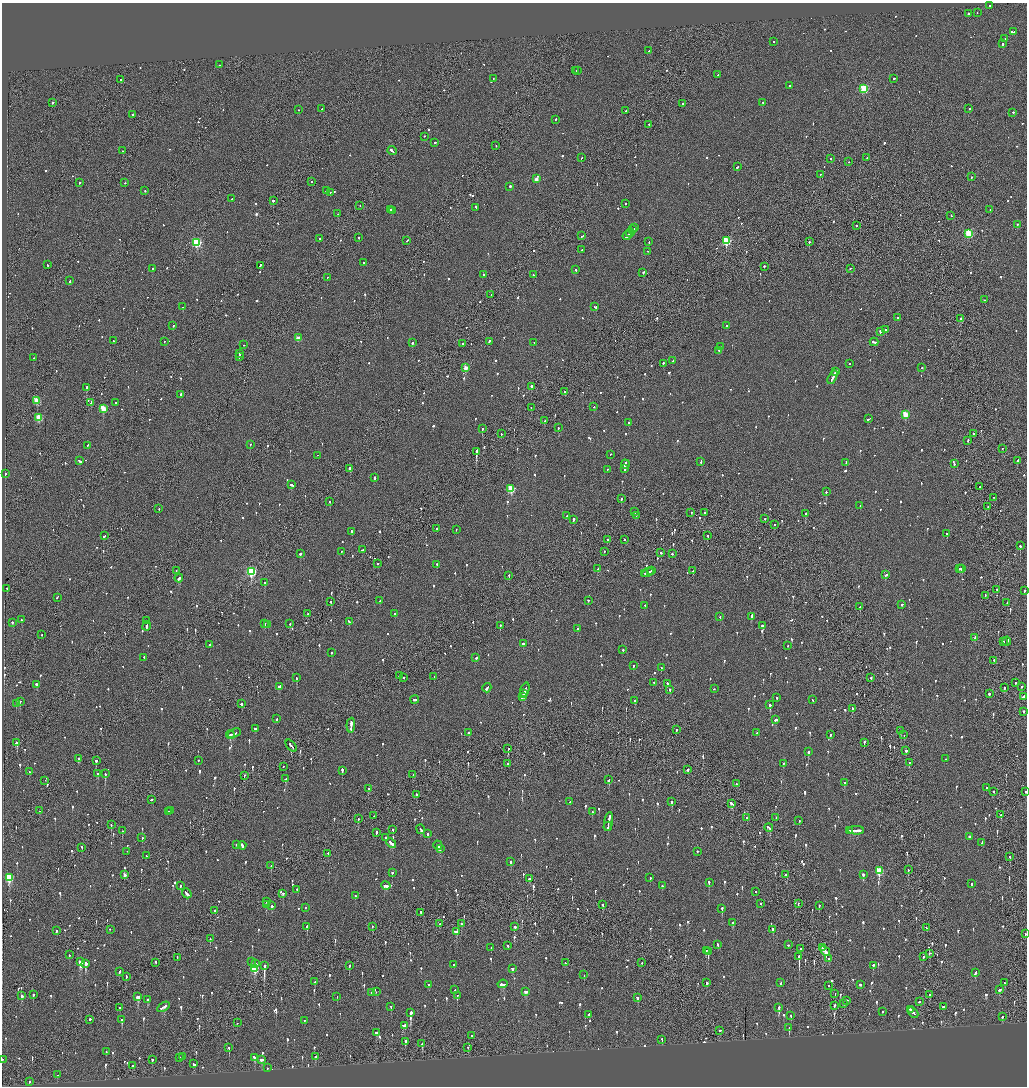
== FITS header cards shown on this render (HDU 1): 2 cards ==
NAXIS1  =                 2050
NAXIS2  =                 2168

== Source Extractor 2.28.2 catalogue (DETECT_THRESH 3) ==
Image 2050 x 2168 px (HDU 1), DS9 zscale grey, zoomed out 1/2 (1 PNG px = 2 x 2 image px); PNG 1029 x 1088 px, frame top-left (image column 2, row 2168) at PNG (2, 3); each listed source drawn as its Kron ellipse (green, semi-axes under 4 px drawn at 4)
Background -0.0825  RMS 0.063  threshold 0.189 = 3 sigma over >= 5 px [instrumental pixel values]
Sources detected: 1329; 40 cannot appear on this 1/2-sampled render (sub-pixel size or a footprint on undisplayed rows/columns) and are neither listed nor drawn; of the other 1289, the 500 brightest by FLUX_AUTO listed and drawn (789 fainter detections omitted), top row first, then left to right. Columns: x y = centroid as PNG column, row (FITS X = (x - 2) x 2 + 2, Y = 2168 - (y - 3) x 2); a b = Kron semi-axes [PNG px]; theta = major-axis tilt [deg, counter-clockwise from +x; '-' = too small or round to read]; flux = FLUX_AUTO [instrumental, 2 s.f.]
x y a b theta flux
990 6 2 2 - 59
977 13 2 1 - 58
968 14 2 2 - 200
1013 32 3 2 - 430
1005 39 2 2 - 320
774 42 2 2 - 72
1002 44 2 2 - 120
649 51 3 2 - 220
219 65 2 2 - 84
576 71 2 1 - 120
577 71 2 2 - 130
718 75 2 2 - 440
493 79 2 2 - 83
894 79 2 2 - 190
121 80 2 2 - 180
789 86 2 2 - 70
864 89 3 3 - 900
53 103 2 2 - 160
763 103 2 2 - 98
682 104 2 2 - 75
322 109 2 1 - 62
969 109 2 2 - 69
298 110 2 2 - 72
626 111 2 2 - 67
1013 113 2 2 - 94
133 115 2 2 - 180
555 120 2 2 - 62
649 125 2 2 - 59
424 137 2 1 - 120
435 143 2 2 - 100
496 146 2 1 - 260
122 151 2 2 - 74
392 151 5 2 - 350
582 158 2 2 - 61
867 158 2 2 - 56
831 159 2 2 - 120
849 162 2 1 - 86
737 167 3 2 - 330
820 175 2 1 - 58
971 177 2 2 - 67
536 179 2 2 - 120
312 182 2 2 - 130
79 183 2 2 - 87
125 183 2 1 - 61
510 187 2 2 - 370
145 191 2 1 - 270
327 191 2 2 - 390
330 193 2 2 - 270
231 199 2 1 - 64
273 201 2 2 - 500
625 204 2 2 - 68
360 206 2 1 - 61
476 208 3 2 - 160
390 210 2 1 - 64
990 210 2 2 - 98
392 211 2 2 - 88
338 214 2 2 - 74
951 216 2 1 - 290
1017 225 2 2 - 96
857 226 2 2 - 280
635 228 4 1 - 160
633 230 2 2 - 130
630 233 4 2 - 260
969 234 3 3 - 830
582 236 3 2 - 74
627 236 5 2 - 220
359 238 2 2 - 66
320 239 2 2 - 77
407 241 3 2 - 86
726 241 3 3 - 940
649 242 2 2 - 77
809 242 2 1 - 96
196 243 4 3 - 1200
582 250 2 2 - 90
648 252 2 2 - 67
363 263 2 2 - 120
47 265 2 2 - 56
260 266 3 2 - 250
764 267 2 2 - 63
152 269 2 2 - 61
850 269 2 2 - 73
576 270 2 2 - 100
643 273 2 2 - 760
484 275 2 2 - 77
533 275 2 2 - 69
327 278 2 1 - 64
70 281 3 2 - 130
491 295 2 1 - 190
984 300 2 2 - 82
183 307 2 2 - 260
595 307 4 2 - 150
897 318 2 2 - 68
961 319 2 1 - 2400
173 326 2 1 - 81
727 326 2 2 - 90
886 330 2 2 - 250
880 332 2 2 - 180
298 338 3 2 - 190
113 341 2 2 - 100
164 342 2 2 - 220
489 342 3 2 - 180
874 342 4 2 - 220
412 343 2 2 - 270
534 343 2 2 - 57
463 344 2 2 - 68
243 345 2 2 - 190
721 347 2 1 - 58
719 351 2 2 - 110
240 354 4 2 - 150
239 357 2 1 - 99
33 358 2 2 - 68
673 361 2 2 - 150
663 364 2 2 - 100
849 364 2 2 - 58
466 368 3 3 - 210
922 368 2 2 - 93
835 372 3 2 - 230
833 378 7 2 63 510
531 387 2 2 - 580
86 388 2 2 - 410
565 392 2 2 - 58
181 395 2 2 - 130
37 401 3 3 - 300
91 403 3 1 - 120
116 403 2 1 - 210
594 407 2 2 - 180
531 408 2 1 - 62
103 409 3 3 - 360
905 415 3 3 - 410
39 418 3 3 - 390
868 419 3 2 - 100
545 421 2 2 - 61
628 423 2 2 - 310
558 428 2 2 - 180
482 429 2 2 - 270
501 434 2 2 - 82
974 434 2 2 - 90
968 441 3 2 - 71
250 445 2 1 - 81
88 446 2 2 - 81
1002 449 2 2 - 64
476 452 3 2 - 2100
610 455 2 1 - 60
318 456 2 1 - 120
80 461 3 2 - 110
1018 461 3 2 - 210
701 462 3 2 - 86
846 463 2 2 - 420
954 464 2 2 - 67
625 465 5 2 - 260
350 469 2 2 - 370
625 469 3 2 - 140
607 470 2 2 - 66
6 474 2 2 - 76
374 478 3 2 - 180
291 485 3 2 - 130
980 487 2 2 - 64
511 489 3 3 - 570
826 492 2 2 - 250
993 498 2 1 - 91
621 499 2 2 - 120
330 502 2 2 - 68
860 506 2 2 - 84
988 507 2 1 - 59
159 509 2 2 - 100
635 512 2 1 - 73
691 513 2 2 - 100
704 513 2 2 - 71
806 514 2 2 - 370
567 516 2 2 - 250
636 516 2 1 - 96
765 519 2 2 - 97
573 520 2 2 - 230
774 525 2 2 - 71
436 529 2 2 - 73
456 530 2 2 - 63
352 532 2 2 - 65
947 534 2 2 - 130
104 536 3 2 - 76
708 536 2 2 - 58
608 540 2 1 - 180
625 540 2 1 - 60
1020 546 2 2 - 400
362 550 3 2 - 340
341 552 2 2 - 63
604 552 2 2 - 72
660 553 2 2 - 99
300 554 3 2 - 160
672 554 2 2 - 150
378 564 2 1 - 82
437 565 2 2 - 66
598 569 3 2 - 94
960 569 2 2 - 71
962 569 2 2 - 410
176 571 2 1 - 110
652 571 3 1 - 71
693 571 2 1 - 57
251 572 4 3 - 1700
648 573 6 2 29 230
645 574 2 2 - 110
886 575 3 2 - 220
509 576 2 2 - 57
179 579 4 2 - 250
265 583 2 2 - 290
7 589 2 2 - 74
997 590 2 2 - 74
1024 591 2 2 - 130
985 596 3 1 - 77
57 598 2 1 - 82
380 601 2 2 - 72
588 601 2 2 - 110
331 602 2 2 - 75
1007 603 3 1 - 88
902 605 2 2 - 73
645 606 2 2 - 110
860 607 2 2 - 120
308 614 2 2 - 82
395 614 2 2 - 90
720 617 2 2 - 74
751 617 3 2 - 230
21 620 2 2 - 100
147 621 2 1 - 110
349 622 4 2 - 300
13 623 2 2 - 70
265 624 2 2 - 190
290 624 2 1 - 220
268 625 2 2 - 110
147 626 5 2 - 210
500 626 3 2 - 130
762 626 2 2 - 210
578 629 2 2 - 63
42 635 2 2 - 74
975 638 3 2 - 92
1007 641 4 2 - 330
1004 642 2 2 - 71
523 644 2 2 - 200
209 645 2 2 - 61
787 646 2 2 - 61
623 650 2 2 - 56
331 653 2 2 - 94
144 658 2 2 - 60
476 658 3 2 - 89
994 661 2 2 - 150
633 666 2 2 - 95
661 668 2 1 - 270
399 676 2 2 - 220
434 677 2 2 - 67
297 678 2 2 - 120
404 678 2 2 - 86
871 678 2 2 - 80
654 683 2 2 - 73
1015 683 2 2 - 150
667 684 2 2 - 170
37 685 3 2 - 210
279 687 3 2 - 87
1022 687 2 2 - 59
487 688 5 2 - 180
1004 688 3 2 - 95
714 689 2 1 - 99
525 690 7 2 71 390
670 690 2 2 - 85
523 694 3 1 - 210
989 694 2 2 - 120
522 697 3 2 - 110
1023 697 3 2 - 140
777 698 2 2 - 80
415 700 4 2 - 160
813 700 2 2 - 70
635 701 2 2 - 160
20 702 2 2 - 150
16 704 2 2 - 160
241 704 2 2 - 140
770 705 2 2 - 400
852 709 2 2 - 200
1024 712 2 2 - 170
277 719 3 2 - 88
776 720 3 2 - 120
351 726 7 2 87 420
255 729 2 2 - 81
676 730 2 2 - 140
901 731 2 2 - 190
468 733 2 2 - 71
756 733 3 2 - 120
234 734 7 2 22 190
230 735 4 2 - 330
830 735 3 2 - 93
904 735 2 1 - 140
17 743 3 2 - 120
864 743 3 2 - 76
291 746 7 2 -49 270
508 749 2 1 - 470
906 751 2 2 - 1400
808 752 2 2 - 230
79 759 3 2 - 210
945 759 2 2 - 69
96 761 2 2 - 750
198 761 2 2 - 66
909 763 2 2 - 75
508 764 2 2 - 130
783 764 2 2 - 90
283 767 2 1 - 69
688 770 2 1 - 340
342 771 4 2 - 220
30 772 2 2 - 68
98 774 2 2 - 110
105 774 2 2 - 270
413 775 3 1 - 180
244 776 2 2 - 61
286 779 3 2 - 170
609 780 3 2 - 75
45 781 2 1 - 85
844 783 3 2 - 130
736 784 2 2 - 94
986 788 2 2 - 75
368 789 2 2 - 130
993 792 2 2 - 58
1025 792 2 1 - 91
416 795 3 2 - 130
151 800 2 2 - 77
570 802 3 2 - 130
671 802 2 2 - 230
731 804 4 2 - 230
39 811 2 1 - 84
171 811 2 2 - 140
169 812 2 2 - 170
592 812 2 2 - 67
1001 815 2 2 - 200
374 816 2 1 - 69
747 818 2 2 - 85
776 818 2 2 - 58
358 819 2 2 - 72
799 821 2 2 - 59
608 822 9 2 80 470
111 825 2 2 - 92
608 827 5 2 - 280
769 828 4 2 - 280
393 830 2 2 - 98
421 830 5 2 - 190
122 831 2 2 - 120
850 831 2 2 - 290
856 831 8 2 0 650
376 833 3 2 - 150
428 834 2 2 - 94
969 837 2 2 - 170
142 838 2 2 - 68
385 838 2 2 - 110
391 843 5 2 - 310
982 843 3 2 - 110
236 845 2 2 - 86
242 846 4 2 - 250
438 846 5 2 - 160
82 848 2 2 - 56
440 849 3 2 - 130
127 852 2 1 - 140
697 852 2 2 - 85
328 854 2 2 - 74
146 856 2 2 - 63
1010 857 2 2 - 59
510 862 2 2 - 130
271 866 3 2 - 160
908 870 2 2 - 86
879 871 4 3 - 610
392 873 2 2 - 150
125 875 3 2 - 89
786 875 3 2 - 460
863 875 3 2 - 170
9 878 4 3 - 760
650 878 2 2 - 56
529 879 2 2 - 73
709 883 3 2 - 170
971 884 2 2 - 110
180 886 3 2 - 69
386 886 5 2 - 170
662 886 2 2 - 72
297 890 2 1 - 120
756 892 2 2 - 64
187 894 5 2 - 220
283 894 2 2 - 63
355 896 2 2 - 70
266 902 2 2 - 110
760 904 2 2 - 80
798 904 3 1 - 220
266 905 2 2 - 59
603 905 2 2 - 180
272 906 2 2 - 130
819 906 2 2 - 60
306 908 2 2 - 87
722 909 2 2 - 340
215 911 2 1 - 190
421 913 2 2 - 87
733 923 3 2 - 98
439 924 2 1 - 310
461 924 2 2 - 93
307 927 3 2 - 270
372 927 2 2 - 75
515 927 3 2 - 100
926 928 3 2 - 92
110 930 2 2 - 56
773 930 3 2 - 99
57 931 2 2 - 80
456 932 3 3 - 160
1025 934 2 2 - 57
210 939 2 2 - 110
718 945 3 2 - 91
788 945 2 2 - 200
508 946 3 2 - 140
491 948 2 2 - 57
822 948 3 2 - 110
801 949 2 2 - 130
706 951 2 2 - 86
825 951 5 2 - 230
708 952 3 2 - 380
930 954 3 2 - 91
69 955 2 1 - 210
799 957 3 2 - 1000
923 957 2 2 - 110
177 958 2 2 - 60
829 959 2 1 - 310
80 962 4 3 - 610
251 962 2 2 - 61
155 963 2 1 - 170
565 963 3 2 - 60
642 963 2 1 - 61
85 964 3 2 - 510
256 964 2 2 - 68
454 965 2 2 - 64
264 966 3 2 - 1700
349 966 3 2 - 99
873 966 2 2 - 130
254 969 4 3 - 560
512 969 3 2 - 66
119 972 3 2 - 78
975 973 3 2 - 130
584 975 2 1 - 89
126 977 3 2 - 100
315 982 2 1 - 340
707 983 2 2 - 200
781 983 3 2 - 100
1004 983 2 2 - 220
503 984 5 2 - 210
429 985 2 2 - 81
860 985 3 2 - 70
828 986 2 2 - 62
455 990 3 2 - 120
999 990 3 3 - 93
376 992 2 2 - 61
526 992 3 3 - 96
372 993 3 2 - 91
835 994 2 1 - 100
33 995 2 2 - 240
930 995 3 2 - 280
22 996 3 2 - 72
457 996 3 2 - 95
138 997 3 3 - 360
337 997 2 1 - 57
637 998 3 2 - 100
147 1000 2 2 - 110
846 1001 2 2 - 480
919 1002 3 2 - 87
844 1003 2 2 - 190
834 1006 3 2 - 79
163 1007 7 2 31 230
391 1007 2 2 - 90
943 1007 2 2 - 210
120 1008 2 2 - 67
779 1008 3 2 - 340
910 1010 3 1 - 120
882 1012 2 2 - 66
410 1013 3 2 - 1300
913 1013 6 2 -44 360
589 1015 3 2 - 120
791 1016 2 2 - 79
1002 1017 2 2 - 58
90 1020 2 1 - 600
122 1020 2 2 - 170
304 1021 2 2 - 57
237 1023 2 1 - 69
404 1026 3 2 - 210
789 1028 3 2 - 250
720 1031 2 2 - 95
376 1033 3 2 - 120
472 1036 2 2 - 57
662 1040 2 2 - 98
405 1042 2 2 - 250
422 1044 3 2 - 320
229 1048 2 2 - 190
468 1048 2 1 - 62
106 1052 2 2 - 82
183 1057 2 2 - 75
315 1057 3 2 - 61
180 1058 2 2 - 150
254 1058 4 2 - 160
2 1060 2 1 - 65
152 1060 2 2 - 220
262 1060 4 2 - 110
194 1064 3 2 - 200
132 1066 2 2 - 73
267 1068 2 2 - 60
57 1075 2 2 - 95
29 1082 2 1 - 62
At the frame edge (FLAGS 8, measured only in part): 3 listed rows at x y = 1025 792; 1025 934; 2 1060
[789 fainter detections neither listed nor drawn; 40 sub-pixel or undisplayed-footprint detections neither listed nor drawn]